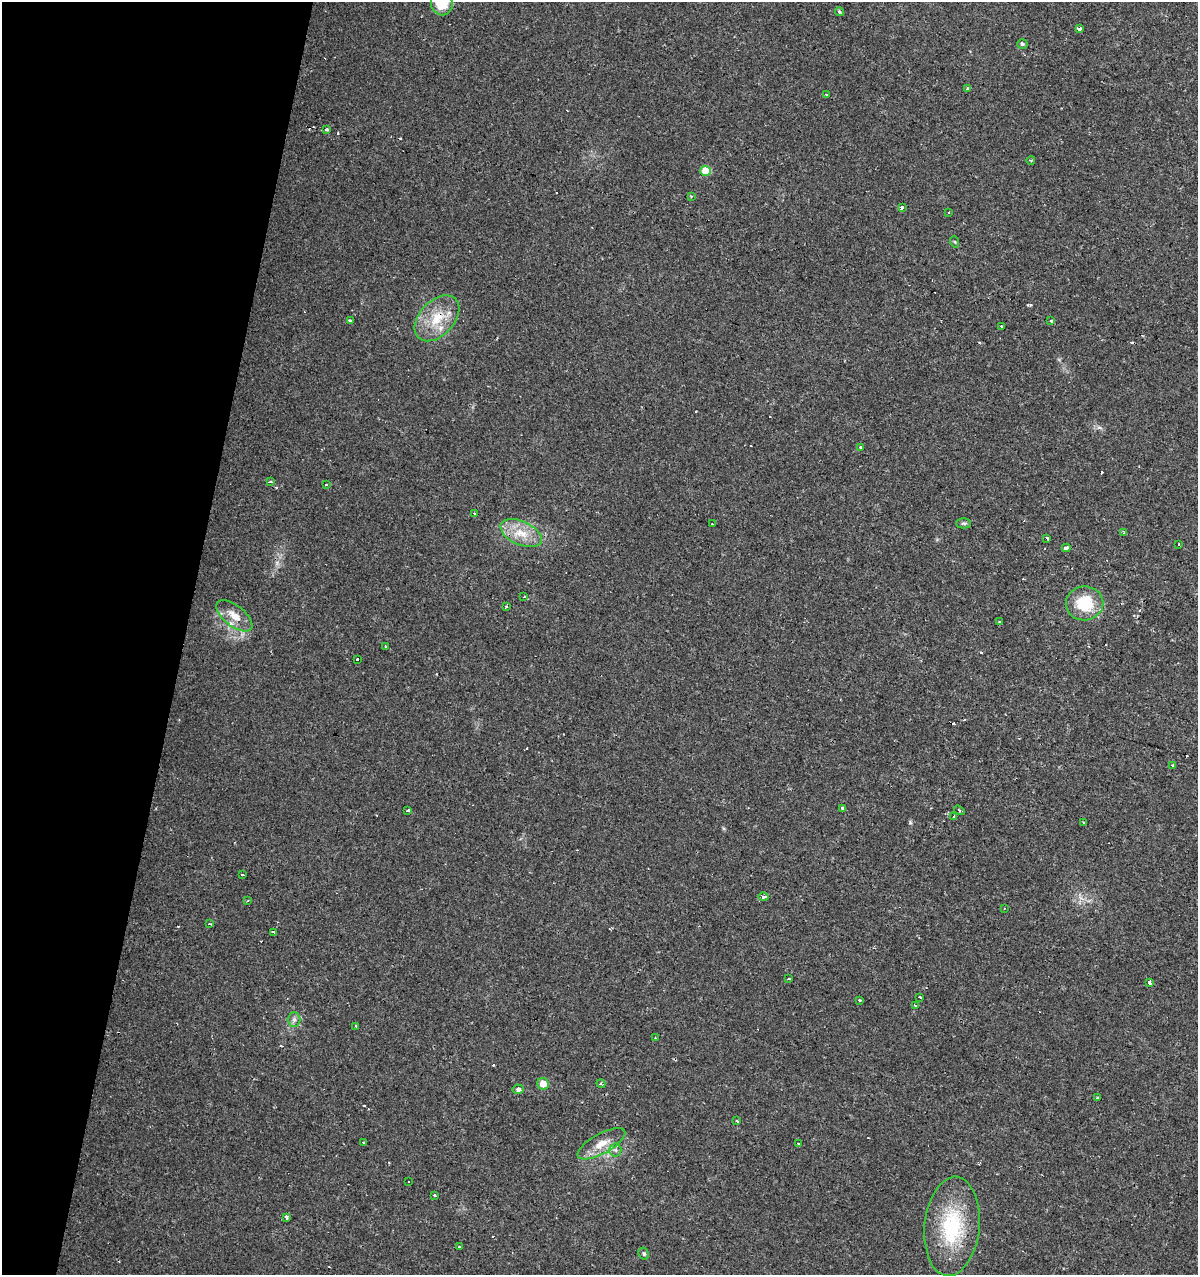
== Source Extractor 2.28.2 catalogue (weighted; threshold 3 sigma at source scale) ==
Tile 9 of 4 x 4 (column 1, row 3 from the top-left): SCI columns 218-1413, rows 1279-2551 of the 5283 x 5098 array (HDU 1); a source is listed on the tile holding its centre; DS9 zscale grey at full resolution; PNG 1200 x 1277 px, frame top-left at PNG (2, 2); each listed source drawn as its Kron ellipse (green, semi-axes under 4 px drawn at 4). Shown black and unused: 15% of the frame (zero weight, under 2 of 3 exposures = <1% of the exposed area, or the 3 px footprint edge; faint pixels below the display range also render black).
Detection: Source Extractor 2.28.2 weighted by HDU 2 'WHT'; one run over the whole footprint, this tile lists its part. Background 0.0208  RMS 0.0036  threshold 0.016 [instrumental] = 3 sigma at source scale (4.5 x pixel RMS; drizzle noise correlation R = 1.50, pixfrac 1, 0.0396/0.0396 arcsec/px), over >= 5 px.
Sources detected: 98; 26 cosmic-ray / hot-pixel residue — neither listed nor drawn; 2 inside a brighter listed object's ellipse — not listed separately; the other 70 listed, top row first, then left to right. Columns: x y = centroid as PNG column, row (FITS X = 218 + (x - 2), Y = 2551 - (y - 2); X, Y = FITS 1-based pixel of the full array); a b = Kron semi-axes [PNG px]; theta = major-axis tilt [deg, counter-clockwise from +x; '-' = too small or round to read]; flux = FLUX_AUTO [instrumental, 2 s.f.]
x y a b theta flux
442 3 12 11 - 13
839 12 5 4 - 0.48
1080 29 4 3 - 4.1
1022 44 5 4 - 0.71
967 89 3 3 - 0.65
826 95 3 3 - 0.6
327 130 3 3 - 0.85
1031 160 4 3 - 0.29
706 171 5 5 - 9.6
691 196 3 3 - 0.31
902 207 4 3 - 1.9
949 213 3 2 - 0.52
955 242 6 3 -70 0.43
437 318 27 17 47 11
350 321 4 3 - 2.2
1051 321 3 3 - 1.2
1002 326 3 3 - 0.84
861 448 3 3 - 7.2
270 482 3 3 - 2.5
326 485 3 2 - 1.3
474 513 3 3 - 1.3
964 523 7 5 -1 0.59
712 524 3 2 - 0.3
521 533 22 11 -24 7
1123 533 4 3 - 0.4
1046 538 3 3 - 2.6
1178 545 3 3 - 0.78
1066 548 4 4 - 4.2
524 597 3 3 - 0.47
1085 603 18 17 - 14
506 607 3 3 - 1.5
234 616 21 10 -39 4.9
999 622 2 2 - 0.36
385 647 3 3 - 1.1
357 659 3 3 - 0.99
1173 766 3 3 - 1.3
842 808 3 3 - 3.9
408 810 3 3 - 0.89
959 810 6 3 -33 0.72
954 817 4 3 - 0.58
1084 822 3 3 - 0.54
243 875 3 3 - 1.9
763 897 5 3 - 1.8
247 901 3 3 - 0.37
1004 908 2 2 - 0.36
210 924 3 2 - 0.43
274 932 3 3 - 1.2
789 979 3 2 - 0.73
1150 982 4 3 - 3.9
920 997 3 2 - 1
859 1000 3 3 - 1.7
915 1005 3 3 - 1
294 1020 7 6 - 1.1
356 1026 3 3 - 1.6
656 1038 3 2 - 0.72
543 1084 6 5 - 5
601 1084 4 3 - 0.48
518 1089 5 5 - 1.1
1097 1098 3 2 - 0.61
737 1121 3 2 - 1
363 1143 3 3 - 1.9
601 1144 26 10 29 5.3
799 1144 3 3 - 0.72
615 1150 6 6 - 0.98
409 1181 3 3 - 0.56
434 1195 3 3 - 1.7
286 1217 3 3 - 1.1
952 1226 50 27 84 27
459 1247 3 3 - 1.6
644 1254 6 5 - 0.63
Overlapping masked pixels (flux is a lower limit): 1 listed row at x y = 437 318
Isophote crosses this tile's border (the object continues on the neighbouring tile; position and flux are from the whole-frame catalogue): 1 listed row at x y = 442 3
Unlisted compact peaks at least as high as the median listed source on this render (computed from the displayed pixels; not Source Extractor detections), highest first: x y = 910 822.